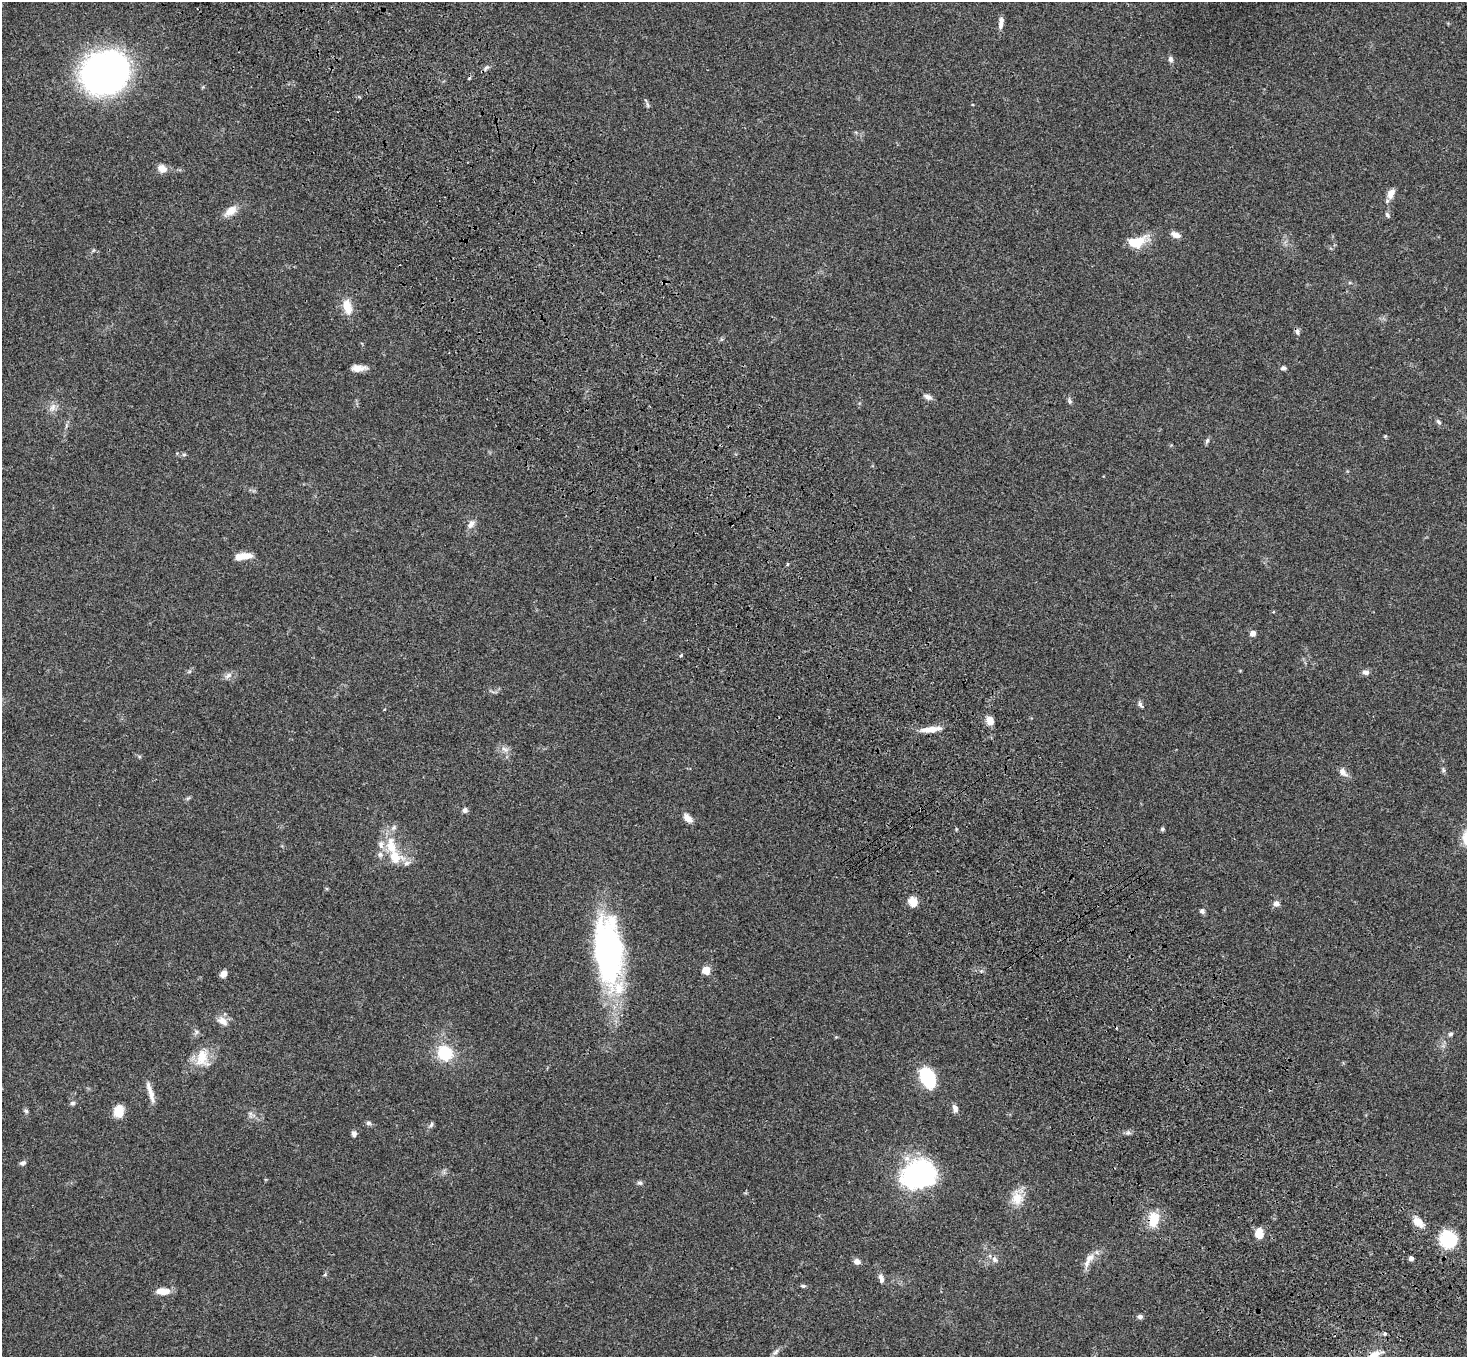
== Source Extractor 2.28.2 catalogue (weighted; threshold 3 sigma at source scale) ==
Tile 6 of 4 x 4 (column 2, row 2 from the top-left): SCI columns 1573-3037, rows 3085-4439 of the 6070 x 6030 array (HDU 1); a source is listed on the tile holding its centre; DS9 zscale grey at full resolution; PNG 1469 x 1359 px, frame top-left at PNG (2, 2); no overlay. Shown black and unused: <1% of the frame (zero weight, under 3 of 4 exposures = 6% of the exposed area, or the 3 px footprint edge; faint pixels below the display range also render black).
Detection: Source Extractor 2.28.2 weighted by HDU 2 'WHT'; one run over the whole footprint, this tile lists its part. Background 0.0472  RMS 0.0052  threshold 0.0234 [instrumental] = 3 sigma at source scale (4.5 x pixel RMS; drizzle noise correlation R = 1.50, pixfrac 1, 0.05/0.05 arcsec/px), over >= 5 px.
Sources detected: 87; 1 inside a brighter object's white glare — not listed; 6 inside a brighter listed object's ellipse — not listed separately; the other 80 listed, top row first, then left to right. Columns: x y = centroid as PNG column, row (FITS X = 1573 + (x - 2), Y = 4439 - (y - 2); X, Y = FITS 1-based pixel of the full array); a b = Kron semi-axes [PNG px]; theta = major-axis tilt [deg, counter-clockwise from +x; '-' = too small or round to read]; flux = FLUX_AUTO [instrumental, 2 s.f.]
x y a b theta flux
1001 23 15 5 82 2.6
1171 59 7 6 - 1.5
486 68 9 3 45 1
105 72 37 30 29 300
648 105 7 4 -88 0.81
162 169 11 9 -37 4
1392 192 12 7 40 2.6
231 211 16 9 38 5.4
1387 215 8 4 -53 0.85
1175 235 12 6 -25 2.6
1136 242 19 11 15 13
347 307 20 11 -76 6.8
1297 332 8 6 -63 1.5
358 368 16 7 1 4.1
1283 368 7 5 5 1.1
928 397 11 6 -24 2
1070 401 9 5 -70 1
53 407 12 8 66 2.7
1439 422 8 5 -50 1.1
1385 436 5 4 - 0.52
1207 440 8 5 63 1
184 455 5 5 - 0.84
471 524 11 7 58 2.8
246 556 16 8 0 5
788 564 4 4 - 0.59
1253 633 5 4 - 3.8
1366 672 8 6 -3 2.1
228 675 12 6 36 2
1140 704 9 5 -61 1.3
990 721 10 8 -68 3.6
930 729 24 7 6 5.7
505 749 13 5 -27 2
1443 770 7 4 -71 0.84
1343 772 14 8 -48 2.9
465 810 7 7 - 1.4
688 818 12 7 -44 3.4
1162 829 5 4 - 0.84
391 846 28 13 -77 13
407 863 10 6 21 2
913 902 11 9 -56 5.1
1276 903 8 7 - 2.1
1202 911 6 6 - 1.3
608 951 69 27 -84 130
706 970 5 5 - 13
223 974 8 7 - 2.3
222 1021 15 9 -39 3.8
1450 1034 6 5 - 1.1
445 1053 15 13 -34 20
202 1058 24 17 -84 10
927 1077 19 12 -66 30
150 1093 28 5 -74 4.3
72 1103 7 6 - 1
955 1109 11 7 -73 2
26 1111 5 5 - 0.86
119 1111 12 9 82 8.1
250 1114 7 6 - 1.3
369 1123 7 6 - 1.1
431 1125 8 5 71 1.1
1128 1132 6 6 - 1.2
354 1134 7 6 - 1.6
23 1163 7 5 23 1.3
919 1175 33 25 14 79
640 1183 7 6 - 1.1
1017 1198 20 16 -86 7.8
1154 1219 20 13 81 10
1418 1222 16 10 -45 5.6
1259 1233 11 7 -85 6.7
1448 1239 13 12 - 28
1090 1258 14 9 35 4.1
1411 1258 4 4 - 1.9
994 1259 9 7 -46 1.8
857 1261 7 6 - 2.5
325 1274 6 4 47 0.64
881 1278 12 6 -71 2.1
803 1286 6 4 -9 0.9
161 1291 14 9 -10 4
1140 1317 6 5 - 1.4
1385 1334 5 4 - 0.7
776 1352 10 5 49 1.5
1375 1355 23 9 25 6.5
Isophote crosses this tile's border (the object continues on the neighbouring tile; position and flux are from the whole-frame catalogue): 1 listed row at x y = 1375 1355